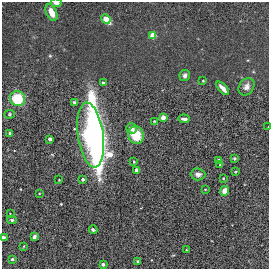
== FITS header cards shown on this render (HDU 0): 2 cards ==
NAXIS1  =                  267
NAXIS2  =                  267

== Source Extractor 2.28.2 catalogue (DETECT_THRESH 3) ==
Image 267 x 267 px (HDU 0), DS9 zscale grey, 1 PNG px = 1 image px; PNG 271 x 271 px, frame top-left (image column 1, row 267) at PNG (2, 2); each listed source drawn as its Kron ellipse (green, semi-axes under 4 px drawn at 4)
Background 0.00102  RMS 0.0072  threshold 0.0217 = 3 sigma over >= 5 px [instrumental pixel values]
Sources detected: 44; all 44 listed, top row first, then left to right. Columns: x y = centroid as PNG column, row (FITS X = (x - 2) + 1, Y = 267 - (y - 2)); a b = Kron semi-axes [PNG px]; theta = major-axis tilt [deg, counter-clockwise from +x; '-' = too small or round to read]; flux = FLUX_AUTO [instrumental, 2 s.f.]
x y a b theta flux
56 3 5 3 - 2.3
51 13 9 5 -65 5
106 19 5 4 - 17
153 35 4 4 - 24
185 75 5 5 - 1.2
203 81 2 2 - 0.41
103 82 3 3 - 0.76
246 87 9 7 55 2.4
223 88 8 3 -48 3.1
18 99 8 7 - 18
74 102 4 3 - 0.64
10 114 5 4 - 0.67
163 118 4 3 - 13
184 119 5 3 - 1.4
154 121 4 4 - 0.35
268 127 2 2 - 0.37
132 128 5 4 - 2.1
10 134 4 3 - 1.1
91 135 32 13 -82 370
136 135 9 8 - 13
50 139 3 3 - 3.2
235 158 4 3 - 0.63
218 160 3 3 - 1.4
134 162 4 3 - 0.43
220 165 3 3 - 0.44
136 170 3 3 - 3.4
235 172 3 2 - 0.49
198 174 7 6 - 2
223 178 4 3 - 0.45
83 179 3 3 - 1.8
59 180 3 2 - 0.4
205 189 4 2 - 0.28
224 191 5 4 - 4.6
39 193 2 2 - 0.3
10 214 2 2 - 0.32
12 220 5 4 - 0.87
93 230 4 3 - 0.81
34 236 4 3 - 1.4
3 237 4 3 - 0.91
24 246 4 2 - 0.34
186 250 3 2 - 0.28
12 259 3 3 - 1.5
138 261 3 3 - 0.74
103 264 3 3 - 1.9
At the frame edge (FLAGS 8, measured only in part): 3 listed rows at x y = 56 3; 268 127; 3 237